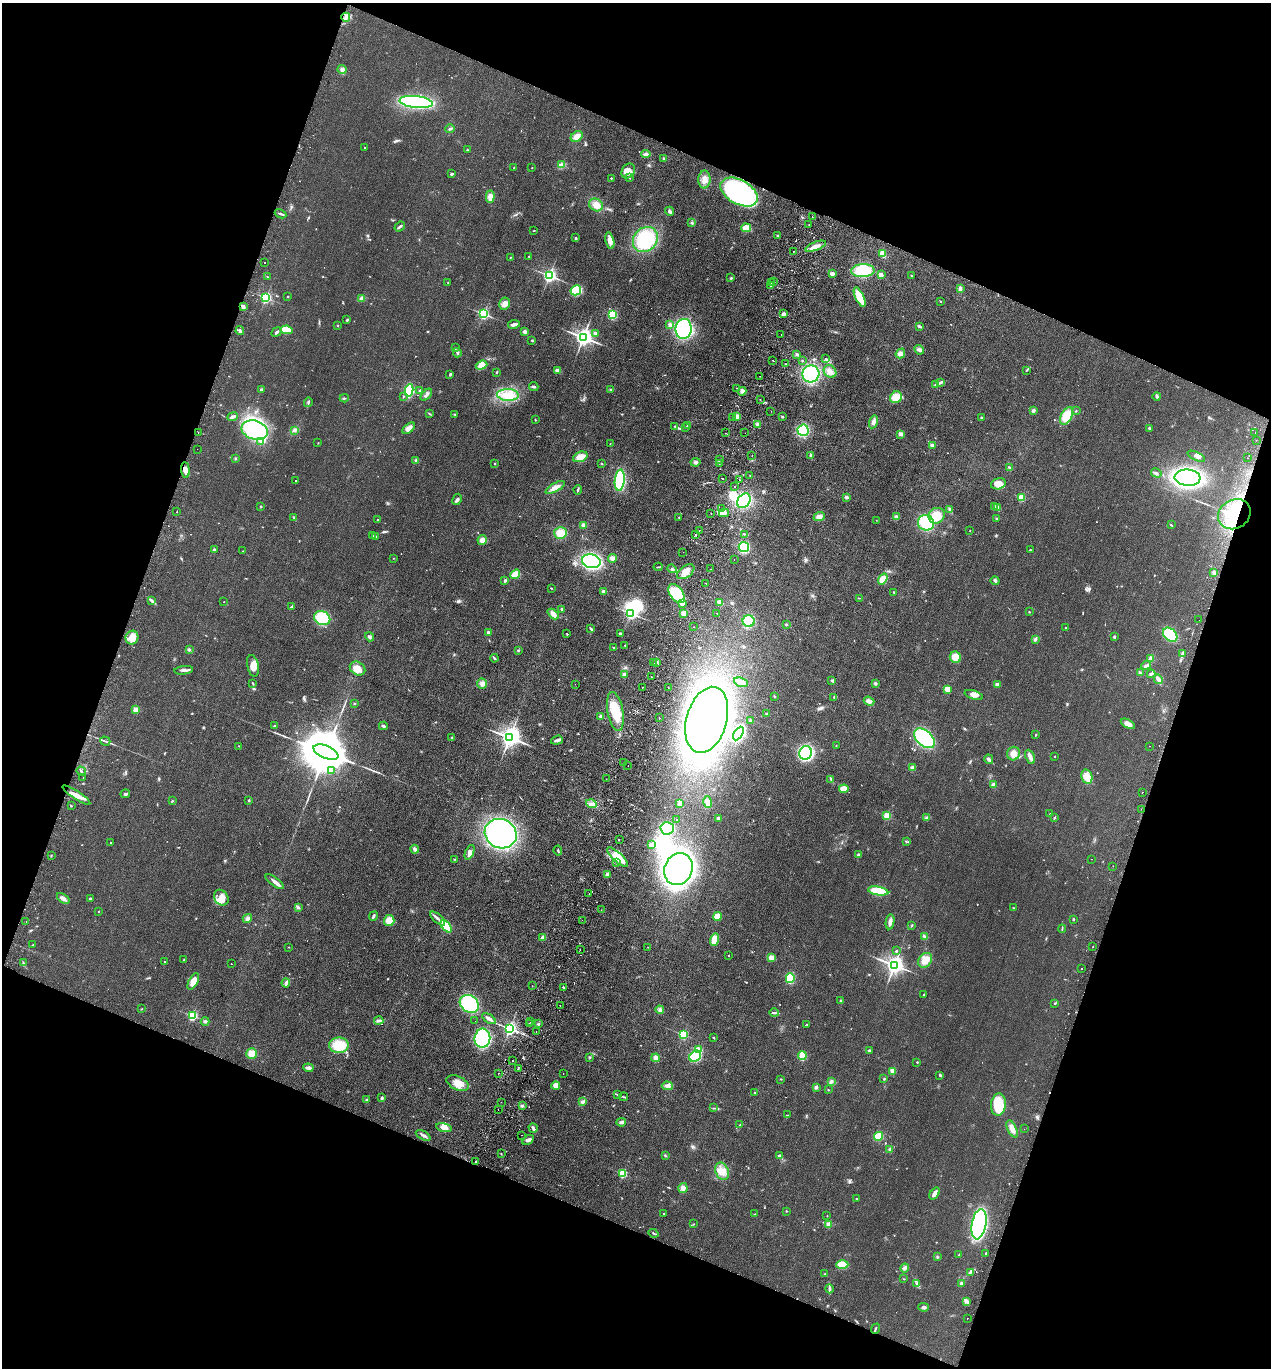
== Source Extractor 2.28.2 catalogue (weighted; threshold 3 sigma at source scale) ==
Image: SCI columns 191-5264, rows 25-5488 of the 5585 x 5513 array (HDU 1 of 3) = the unmasked area's bounding box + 8 px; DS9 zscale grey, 4 x 4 block average (1 PNG px = mean of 4 x 4 image px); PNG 1273 x 1370 px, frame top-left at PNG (2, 3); each listed source drawn as its Kron ellipse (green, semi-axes under 4 px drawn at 4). Shown black and unused: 40% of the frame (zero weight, under 2 of 3 exposures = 3% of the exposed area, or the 3 px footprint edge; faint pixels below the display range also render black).
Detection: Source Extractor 2.28.2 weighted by HDU 2 'WHT'. Background 0.0489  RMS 0.0093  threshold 0.0417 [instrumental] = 3 sigma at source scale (4.5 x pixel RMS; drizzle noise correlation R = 1.50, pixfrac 1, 0.05/0.05 arcsec/px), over >= 5 px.
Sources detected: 736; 2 too faint to see at this stretch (4 x 4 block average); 7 inside a brighter object's white glare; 22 cosmic-ray / hot-pixel residue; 1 long thin detection or spike segment (spike, bleed or trail) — neither listed nor drawn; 9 coinciding with a brighter row at this scale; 27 inside a brighter listed object's ellipse — not listed separately; of the other 668, all 500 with FLUX_AUTO >= 2.29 (the completeness limit of this list) listed and drawn (168 fainter detections not listed), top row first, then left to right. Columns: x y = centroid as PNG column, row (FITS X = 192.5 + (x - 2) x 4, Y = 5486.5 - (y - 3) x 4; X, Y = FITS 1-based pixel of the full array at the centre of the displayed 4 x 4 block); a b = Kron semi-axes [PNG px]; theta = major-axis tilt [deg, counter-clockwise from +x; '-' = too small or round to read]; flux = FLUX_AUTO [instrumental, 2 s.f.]
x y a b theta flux
346 17 4 3 - 15
342 69 4 4 - 14
416 102 16 6 -6 900
450 129 5 2 - 9.8
577 136 6 5 - 41
364 148 2 2 - 5
467 150 2 2 - 3.2
646 154 4 3 - 13
664 159 4 2 - 7.4
562 165 3 3 - 10
514 167 2 2 - 2.9
532 168 2 2 - 2.3
628 171 8 6 57 44
451 174 3 2 - 8.2
611 178 2 2 - 8.1
629 178 3 2 - 3.6
704 179 9 6 88 41
739 192 20 12 -29 1100
490 197 6 4 88 36
596 205 7 6 - 44
670 211 5 3 - 11
280 214 6 2 -27 8.7
812 216 2 2 - 14
692 223 3 2 - 6.8
809 225 2 2 - 3
400 226 5 3 - 11
746 228 5 3 - 94
534 231 2 2 - 3.4
778 236 3 3 - 6.6
576 238 2 2 - 19
645 239 13 11 46 350
610 241 8 4 -77 42
816 246 11 4 21 34
793 251 2 2 - 3.4
883 254 4 3 - 51
529 256 2 2 - 6.9
510 258 3 2 - 3
264 262 2 2 - 20
863 271 12 6 3 210
832 274 2 2 - 90
549 275 2 2 - 1600
881 275 2 2 - 110
911 275 2 2 - 2.4
267 277 2 2 - 2.7
731 278 3 2 - 6.9
448 282 2 2 - 4.7
771 282 2 2 - 6.1
773 282 2 2 - 3.8
771 286 2 2 - 3.8
960 289 3 2 - 22
576 290 5 5 - 220
288 296 2 2 - 4.4
860 297 10 3 -65 150
266 298 2 2 - 910
362 298 3 3 - 19
940 302 2 2 - 3.2
505 304 6 5 - 29
243 306 4 2 - 17
483 314 2 2 - 970
784 314 3 3 - 14
612 315 3 3 - 140
347 320 3 2 - 4.8
514 324 6 3 10 18
670 324 4 3 - 13
338 326 2 2 - 8.5
919 326 3 2 - 12
684 329 10 8 83 640
286 330 6 3 -11 120
240 331 4 2 - 11
276 332 5 2 - 11
525 332 3 3 - 15
595 333 3 3 - 12
781 334 2 2 - 3.8
583 337 3 3 - 3300
532 340 3 2 - 4.7
455 348 2 2 - 3.2
919 350 5 4 - 16
457 353 5 2 - 11
900 353 5 4 - 18
797 354 4 2 - 9.6
826 358 2 2 - 3.1
773 360 2 2 - 7.4
802 361 2 2 - 11
786 364 2 2 - 3.2
481 365 6 3 20 23
557 370 3 2 - 29
830 371 7 5 -47 43
1026 371 3 2 - 4.3
497 372 2 2 - 4.9
450 374 3 2 - 8.5
811 374 8 8 - 460
760 376 2 2 - 3.3
940 383 3 2 - 4.4
935 385 2 2 - 3.4
534 387 5 2 - 9.7
736 388 2 2 - 4.9
261 389 3 2 - 5.2
611 389 2 2 - 3.4
409 390 6 3 80 320
420 391 2 2 - 29
742 391 4 3 - 19
426 395 7 2 48 14
508 395 11 6 -2 68
403 396 2 2 - 3
1157 396 4 3 - 8.1
896 397 6 5 - 81
344 398 4 2 - 5
760 399 2 2 - 2.7
308 402 5 2 - 6.2
1033 410 3 3 - 9.4
771 411 2 2 - 3.1
1076 411 2 2 - 4
429 414 2 2 - 2.7
454 414 2 2 - 3.3
782 416 2 2 - 3.8
1067 416 9 5 64 95
232 417 5 3 - 16
737 417 4 3 - 25
732 418 2 2 - 5.2
981 418 2 2 - 16
535 420 3 2 - 4.1
874 422 6 4 76 24
758 424 3 3 - 13
688 425 3 2 - 4.6
674 426 2 2 - 2.7
686 427 3 2 - 5.9
409 428 7 4 39 34
1149 428 3 2 - 5.1
255 430 13 9 -17 650
295 430 4 3 - 12
803 430 6 5 - 200
198 432 2 2 - 5.5
1255 432 2 2 - 3
725 433 2 2 - 5
745 433 2 2 - 2.8
901 434 4 4 - 15
1256 440 2 2 - 5.4
261 442 3 2 - 6.3
318 443 2 2 - 2.5
610 443 2 2 - 2.3
932 445 2 2 - 60
197 449 2 2 - 3.1
811 455 3 3 - 13
752 456 2 2 - 2.9
1196 456 9 3 -25 16
580 457 7 5 21 52
235 458 3 2 - 5
1248 458 2 2 - 7.3
720 460 2 2 - 4.1
416 461 4 3 - 8.8
696 462 5 3 - 12
719 463 2 2 - 4.2
495 464 2 2 - 2.6
602 464 3 2 - 3.5
1009 468 3 2 - 6.4
185 470 8 4 -83 41
1156 473 5 3 - 10
750 476 2 2 - 10
1188 478 13 8 -4 1300
723 479 2 2 - 29
620 480 10 5 84 350
739 480 2 2 - 3.2
296 481 2 2 - 5.9
998 484 7 5 15 46
734 486 2 2 - 9
555 487 11 4 30 40
578 490 4 2 - 7.1
847 497 2 2 - 16
1021 497 2 2 - 310
457 499 6 3 61 14
744 501 8 6 49 320
260 507 2 2 - 5.5
994 507 3 2 - 6.3
998 507 3 2 - 7.5
722 509 2 2 - 3.8
950 509 3 2 - 4.9
177 512 2 2 - 4.4
724 513 5 4 - 18
711 514 2 2 - 3.5
1234 514 17 14 32 300
896 516 4 3 - 8.9
937 516 8 7 - 93
819 517 6 4 22 30
294 518 3 2 - 5
679 518 3 2 - 4
997 518 4 2 - 7.3
378 519 4 2 - 3
876 520 2 2 - 2.9
926 523 8 7 - 230
583 525 4 4 - 16
1171 525 3 2 - 4.2
699 530 2 2 - 9.6
970 531 2 2 - 2.3
560 533 6 6 - 73
695 534 2 2 - 70
744 534 3 2 - 4
373 536 2 2 - 2.3
375 536 3 2 - 9.2
482 540 5 4 - 35
744 547 5 5 - 260
1030 549 2 2 - 2.4
214 550 2 2 - 10
243 551 2 2 - 3.1
683 552 2 2 - 10
394 558 2 2 - 2.3
612 558 4 4 - 18
734 559 2 2 - 2.4
591 561 9 7 -14 810
658 567 4 2 - 4.7
672 569 5 2 - 7.5
711 569 2 2 - 4.9
686 572 10 5 36 58
1214 573 3 3 - 10
515 574 5 4 - 100
883 579 6 4 54 59
505 581 3 2 - 6.6
995 581 4 3 - 9.3
706 583 2 2 - 9.1
551 588 3 2 - 3.5
603 592 2 2 - 69
894 592 2 2 - 2.6
677 593 11 6 -54 240
859 598 3 2 - 2.6
152 601 3 2 - 7.2
224 602 2 2 - 3.3
720 602 4 3 - 29
682 603 4 4 - 18
291 607 3 2 - 15
562 609 2 2 - 10
1029 612 3 2 - 3.3
631 613 2 2 - 1000
684 613 2 2 - 110
717 613 2 2 - 3.4
553 614 6 4 -43 31
322 618 8 7 - 240
1199 620 2 2 - 2.7
749 621 6 6 - 180
786 624 2 2 - 21
693 627 2 2 - 4.3
1066 628 2 2 - 3.7
591 629 4 2 - 9.2
488 632 3 3 - 8
567 634 2 2 - 5.2
620 634 2 2 - 29
1170 635 8 6 -44 260
370 637 5 3 - 12
1114 637 4 2 - 7.3
132 638 7 6 - 61
1035 639 3 2 - 13
625 645 2 2 - 3.7
613 647 2 2 - 2.6
189 649 3 3 - 6.8
518 650 2 2 - 4.9
1182 653 3 2 - 10
955 657 6 5 - 64
494 658 4 2 - 6.4
1150 659 4 3 - 14
657 662 2 2 - 4.3
654 663 2 2 - 2.5
1146 665 5 3 - 14
253 666 11 5 -77 49
357 668 8 6 -34 54
184 670 9 2 7 18
1140 673 3 2 - 8
624 674 4 3 - 10
1151 674 4 3 - 12
651 677 2 2 - 5.5
1158 679 5 2 - 35
832 681 4 2 - 7.8
741 682 7 3 -17 35
253 684 3 2 - 3.9
482 684 5 5 - 24
575 684 2 2 - 2.4
876 684 3 3 - 9
997 685 2 2 - 72
642 687 2 2 - 5.3
668 687 2 2 - 2.8
947 689 2 2 - 130
974 695 9 4 -17 27
774 696 2 2 - 3.9
834 697 2 2 - 4.8
869 701 5 4 - 25
354 703 2 2 - 2.6
135 710 2 2 - 130
615 712 20 8 -79 140
767 714 2 2 - 4
601 716 2 2 - 77
659 718 2 2 - 20
707 720 34 20 73 3300
751 721 3 3 - 8.8
1128 724 8 4 -28 33
274 726 2 2 - 3
383 726 4 2 - 8.5
738 734 7 4 59 540
1036 735 2 2 - 3.9
509 737 3 3 - 4300
452 738 4 2 - 4
924 738 12 7 -43 480
557 740 6 3 18 17
105 741 5 2 - 7.9
239 746 2 2 - 2.6
836 746 2 2 - 2.3
1150 746 2 2 - 3.8
326 752 13 6 -24 55000
806 753 7 6 - 630
1014 754 7 6 - 40
1030 757 7 3 -64 31
1055 757 2 2 - 3.3
989 759 5 2 - 15
624 762 2 2 - 3.1
628 766 2 2 - 3.7
912 768 2 2 - 70
331 770 3 2 - 6.2
81 771 4 2 - 7.4
83 777 2 2 - 7.5
1087 777 7 5 -77 64
606 779 2 2 - 4.1
831 780 2 2 - 3.2
993 785 2 2 - 97
844 789 5 3 - 60
1142 793 2 2 - 2.6
125 794 4 2 - 8.3
76 795 16 3 -33 47
249 800 2 2 - 19
172 801 2 2 - 4.4
708 802 6 4 -77 21
680 803 4 4 - 24
591 804 5 3 - 20
71 806 2 2 - 3.3
1141 809 2 2 - 4.2
1050 814 2 2 - 4.6
887 816 2 2 - 330
927 817 3 2 - 3.7
718 818 3 3 - 11
1055 818 3 2 - 5.1
676 820 2 2 - 2.5
667 828 6 6 - 360
501 834 16 14 -24 1100
619 839 2 2 - 2.4
906 842 2 2 - 3.7
110 843 2 2 - 5.5
652 845 4 3 - 12
415 849 4 3 - 17
558 851 5 2 - 6.1
470 852 8 4 66 28
51 855 2 2 - 2.7
858 855 3 2 - 4.7
618 857 13 4 -42 100
454 859 2 2 - 2.5
1092 859 2 2 - 7.1
617 863 2 2 - 4.7
1113 866 2 2 - 3.2
678 869 16 13 65 2000
608 875 2 2 - 77
274 882 11 3 -37 28
878 891 10 3 -10 220
589 894 2 2 - 3.2
63 898 7 4 -35 22
221 898 8 6 -56 52
90 899 2 2 - 32
298 907 3 2 - 6
1013 908 2 2 - 3.5
601 910 2 2 - 2.4
98 911 2 2 - 3.7
373 916 5 2 - 12
717 916 4 4 - 53
247 918 5 3 - 20
438 918 9 2 -43 20
1073 919 2 2 - 20
389 920 5 5 - 61
582 920 2 2 - 5.5
26 921 2 2 - 2.9
890 922 7 3 80 24
446 926 7 4 -50 120
912 926 2 2 - 3
1062 929 4 2 - 5.2
924 936 3 3 - 7.5
543 937 3 3 - 28
714 940 6 4 74 58
32 945 2 2 - 2.4
289 947 2 2 - 2.5
648 947 2 2 - 2.7
1092 947 2 2 - 2.4
580 950 2 2 - 3.4
896 951 2 2 - 14
729 955 2 2 - 8.2
771 958 3 3 - 41
184 960 2 2 - 10
925 960 8 6 54 51
165 962 2 2 - 3.7
23 963 4 2 - 5.4
231 964 2 2 - 2.6
894 965 3 3 - 3600
1081 969 2 2 - 4
790 978 5 3 - 170
193 981 9 4 62 63
286 983 4 2 - 7.5
532 986 2 2 - 3.8
563 987 2 2 - 5.2
923 995 3 2 - 4.8
841 1001 3 2 - 5.6
1054 1003 2 2 - 2.7
469 1004 10 8 -37 370
560 1005 2 2 - 4.8
142 1009 2 2 - 3.1
660 1010 4 4 - 13
774 1013 5 2 - 7.7
192 1016 2 2 - 640
489 1019 8 2 -34 20
205 1021 4 3 - 10
379 1021 4 2 - 10
475 1021 2 2 - 2.3
531 1022 2 2 - 2.7
529 1024 2 2 - 4
538 1024 3 2 - 4.3
806 1025 2 2 - 5.4
509 1028 2 2 - 1800
536 1031 2 2 - 4.1
683 1035 2 2 - 540
482 1038 10 8 84 520
714 1038 3 2 - 3.1
339 1045 10 8 -1 170
699 1050 2 2 - 270
869 1050 2 2 - 22
251 1053 5 5 - 60
695 1056 6 5 - 250
802 1056 4 3 - 130
589 1057 2 2 - 3.7
656 1058 4 4 - 21
512 1061 2 2 - 13
917 1062 3 2 - 3.5
308 1068 5 2 - 23
518 1068 3 2 - 5
893 1071 2 2 - 160
499 1073 2 2 - 9.2
563 1073 2 2 - 2.6
940 1075 3 3 - 6
781 1079 2 2 - 3.3
884 1079 2 2 - 3.6
831 1081 4 3 - 11
458 1083 12 6 -24 58
556 1085 4 4 - 33
667 1086 5 3 - 16
816 1087 2 2 - 60
828 1090 2 2 - 3.2
755 1093 2 2 - 7.7
617 1094 4 2 - 5.9
624 1097 4 2 - 5.8
382 1098 2 2 - 36
366 1100 2 2 - 26
501 1102 2 2 - 6.9
583 1102 3 3 - 8.5
998 1105 11 7 85 200
522 1106 2 2 - 3.3
714 1108 3 2 - 4.1
498 1110 2 2 - 4.4
787 1115 2 2 - 2.6
621 1122 5 3 - 15
740 1125 3 2 - 4.3
444 1128 8 4 -12 43
533 1128 5 3 - 14
1012 1129 9 4 -65 36
1024 1129 2 2 - 2.8
423 1135 8 2 -27 16
522 1135 2 2 - 2.7
878 1136 4 4 - 86
528 1140 6 3 32 15
890 1149 4 3 - 7.6
501 1154 3 2 - 2.9
665 1155 3 2 - 3.7
780 1155 4 2 - 7.9
476 1162 2 2 - 11
722 1171 9 6 -65 53
623 1174 2 2 - 370
683 1188 5 4 - 24
935 1193 7 4 55 27
856 1199 2 2 - 11
787 1211 2 2 - 3.8
664 1214 2 2 - 3.4
755 1214 2 2 - 3.3
827 1216 2 2 - 3.7
694 1224 2 2 - 2.6
829 1224 2 2 - 150
979 1224 15 7 80 970
654 1233 5 2 - 6.7
986 1253 3 2 - 6.6
959 1255 3 2 - 8.3
937 1257 2 2 - 2.9
842 1265 6 4 2 110
905 1268 4 3 - 16
970 1273 3 2 - 6
825 1274 3 2 - 2.7
904 1279 3 2 - 2.8
917 1283 2 2 - 3.1
961 1283 4 3 - 7.8
829 1289 4 3 - 12
966 1301 3 2 - 5.7
923 1307 5 3 - 13
967 1318 2 2 - 3.1
875 1329 5 2 - 6.4
Overlapping masked pixels (flux is a lower limit): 2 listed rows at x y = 739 192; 1234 514
Diffuse or blended objects may show on this block-average render without a row.